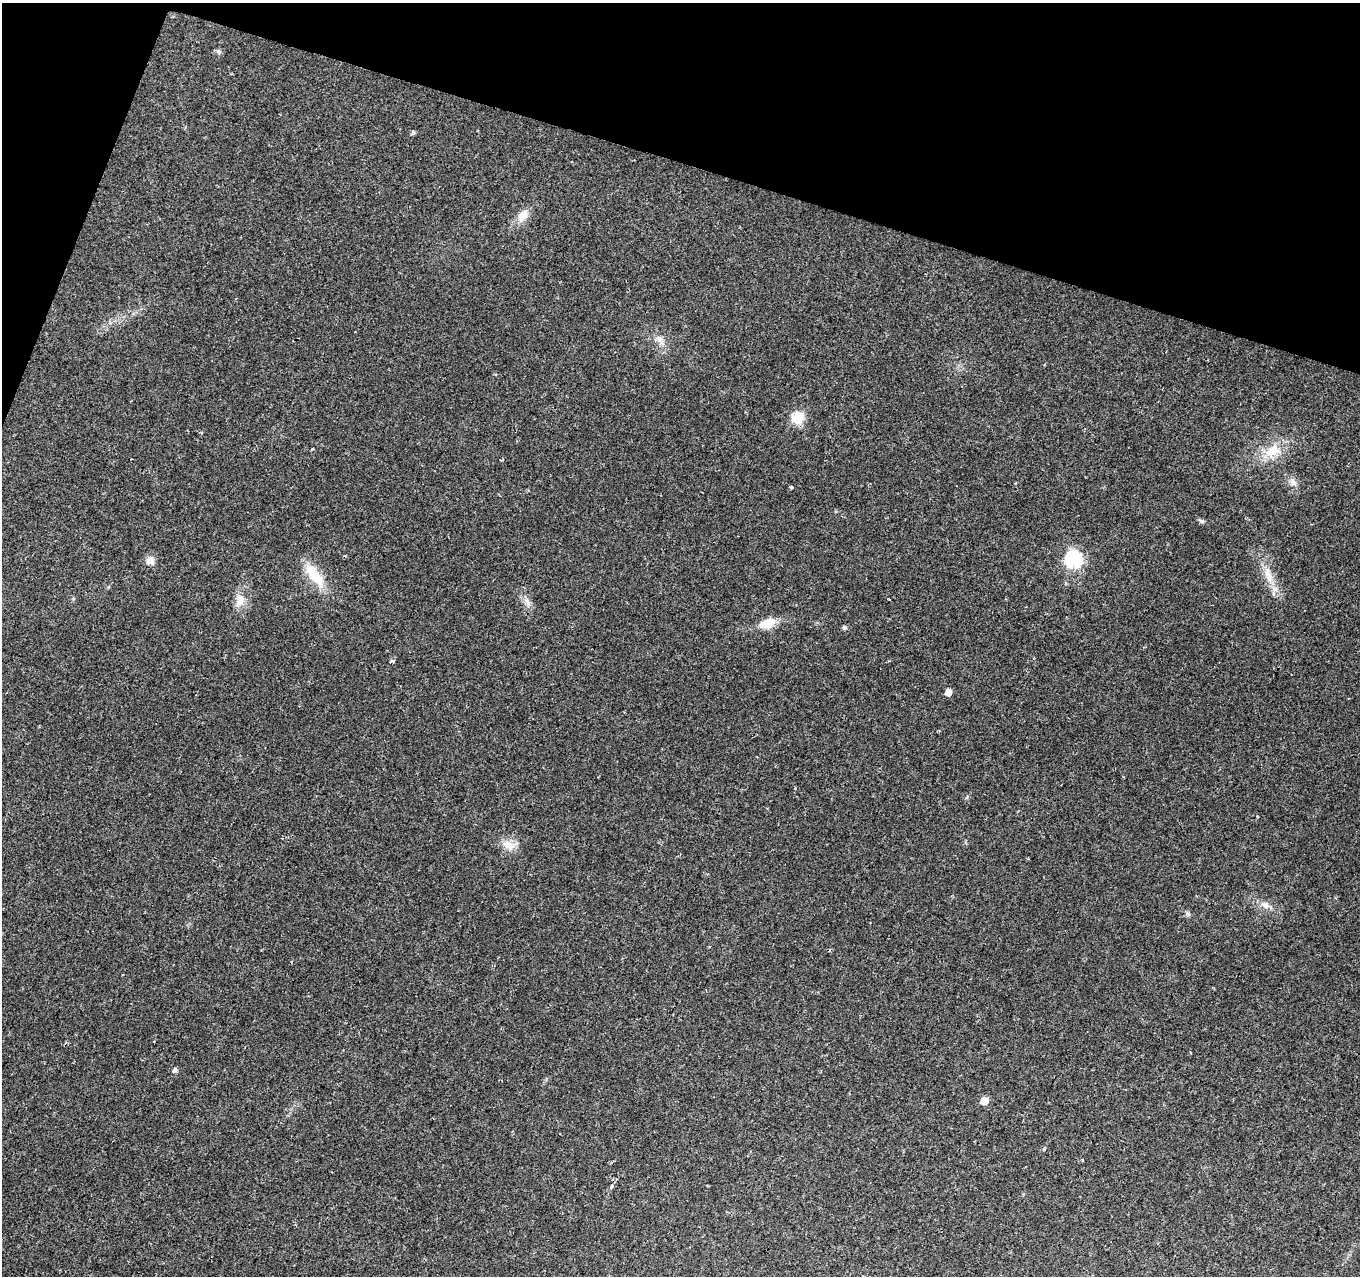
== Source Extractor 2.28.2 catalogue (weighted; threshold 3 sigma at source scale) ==
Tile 2 of 4 x 4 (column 2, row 1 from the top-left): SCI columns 1359-2716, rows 4034-5307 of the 5436 x 5585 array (HDU 1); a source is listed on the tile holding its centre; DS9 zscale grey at full resolution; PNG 1362 x 1278 px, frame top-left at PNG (2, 3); no overlay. Shown black and unused: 15% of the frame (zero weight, under 2 of 3 exposures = <1% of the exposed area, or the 3 px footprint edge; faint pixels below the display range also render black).
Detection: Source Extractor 2.28.2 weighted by HDU 2 'WHT'; one run over the whole footprint, this tile lists its part. Background 0.07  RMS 0.0055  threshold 0.0247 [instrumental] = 3 sigma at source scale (4.5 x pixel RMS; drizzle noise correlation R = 1.50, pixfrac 1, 0.0396/0.0396 arcsec/px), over >= 5 px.
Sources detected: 32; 2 cosmic-ray / hot-pixel residue — not listed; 1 inside a brighter listed object's ellipse — not listed separately; the other 29 listed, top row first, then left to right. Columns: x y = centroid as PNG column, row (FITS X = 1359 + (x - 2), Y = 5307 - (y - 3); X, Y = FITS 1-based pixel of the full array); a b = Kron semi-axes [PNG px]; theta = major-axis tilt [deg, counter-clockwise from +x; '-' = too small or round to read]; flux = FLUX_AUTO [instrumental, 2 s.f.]
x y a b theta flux
219 52 7 4 -70 0.88
413 133 5 4 - 1.2
523 215 16 10 48 6
659 339 10 8 -46 3
798 418 13 12 - 11
312 449 3 2 - 0.55
1273 451 26 16 32 14
1293 482 10 8 -45 3.1
791 487 4 3 - 1
1202 521 8 6 -16 1.1
1074 559 7 7 - 110
150 561 10 9 - 3.6
314 575 39 13 -53 15
1268 575 23 9 -71 8
889 599 3 2 - 0.44
240 600 16 10 74 5.8
527 602 12 5 -64 2.2
767 623 21 11 20 8.2
844 627 5 5 - 1.2
392 661 5 3 - 1.3
948 692 5 5 - 5.6
1257 816 3 2 - 0.54
508 845 19 11 -33 6
1265 905 12 9 -31 3.4
1187 914 8 5 -41 1.3
175 1070 6 5 - 1.6
984 1101 5 5 - 9.7
1044 1149 4 4 - 0.86
611 1186 3 3 - 3.2